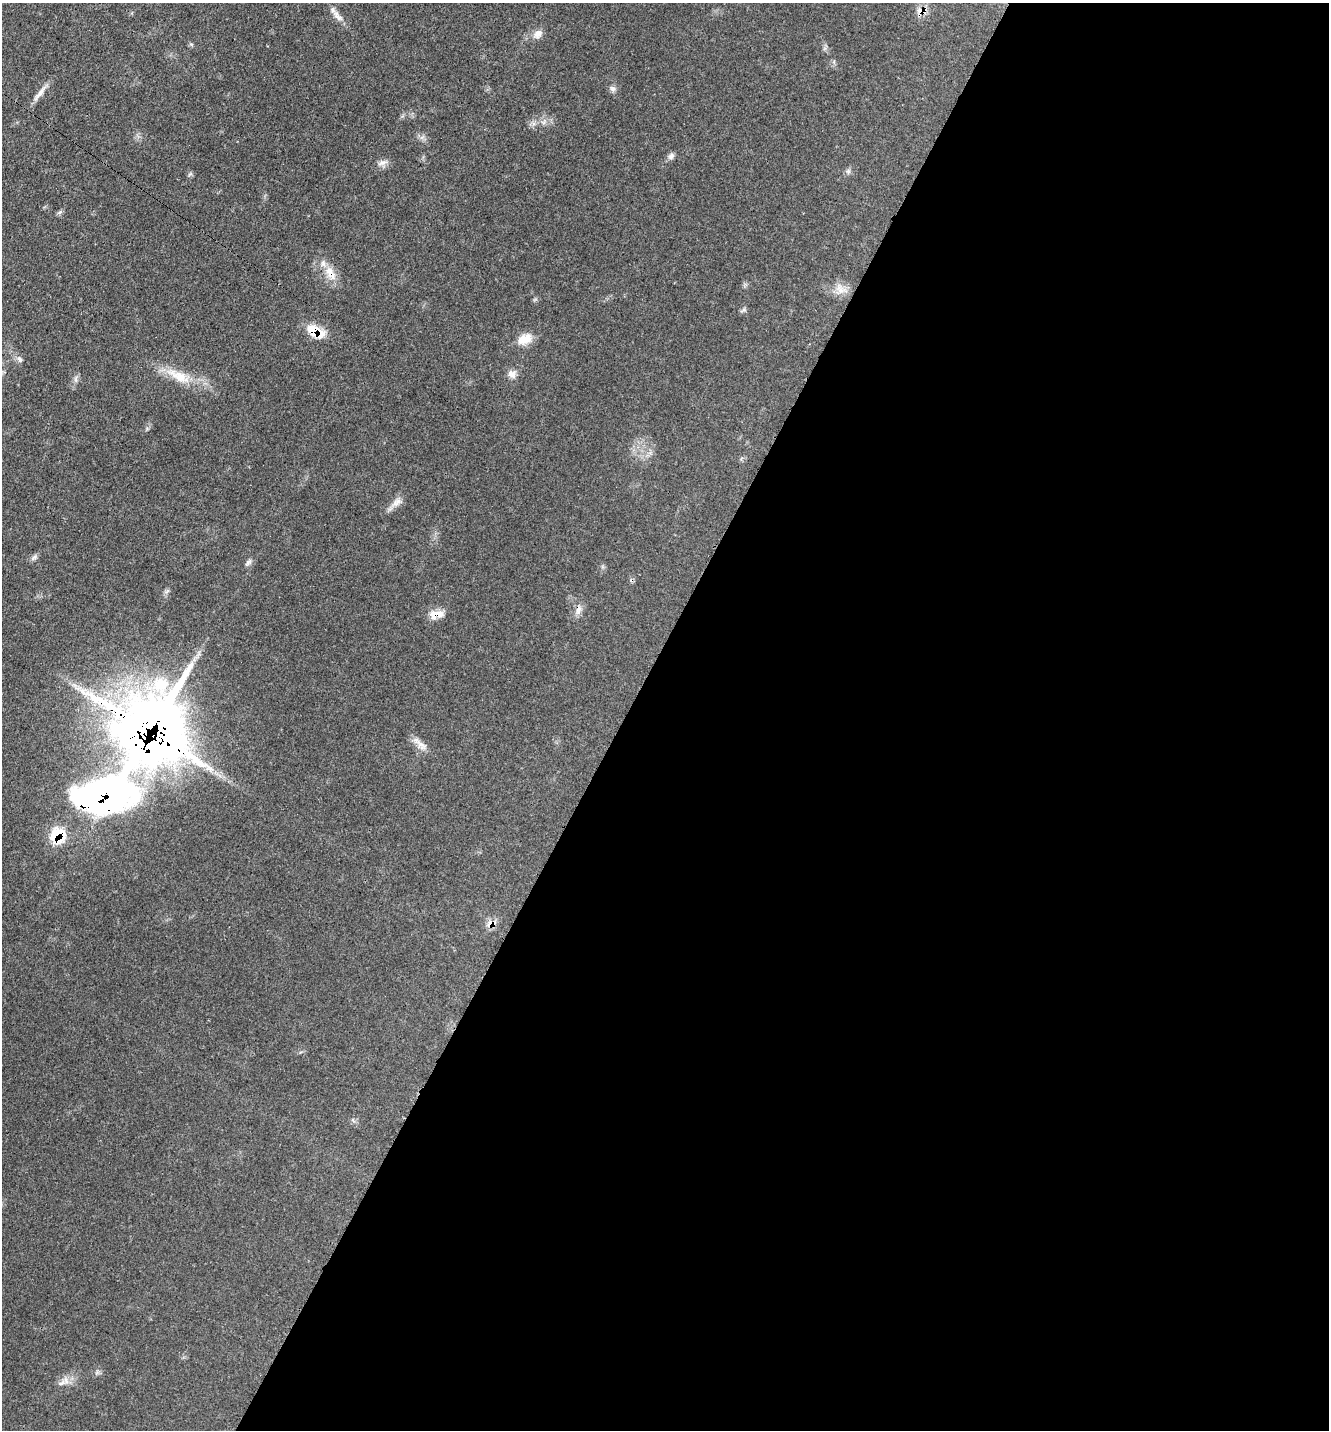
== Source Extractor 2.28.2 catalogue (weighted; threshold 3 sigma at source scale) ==
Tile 12 of 4 x 4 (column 4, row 3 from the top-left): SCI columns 4216-5542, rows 1528-2955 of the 5919 x 5911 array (HDU 1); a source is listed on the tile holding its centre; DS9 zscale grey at full resolution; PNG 1331 x 1432 px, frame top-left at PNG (2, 3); no overlay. Shown black and unused: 53% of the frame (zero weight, under 3 of 4 exposures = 9% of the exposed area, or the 3 px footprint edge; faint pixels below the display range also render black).
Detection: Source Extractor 2.28.2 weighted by HDU 2 'WHT'; one run over the whole footprint, this tile lists its part. Background 0.0616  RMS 0.0036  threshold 0.0161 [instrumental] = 3 sigma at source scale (4.5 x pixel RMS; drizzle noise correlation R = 1.50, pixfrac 1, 0.05/0.05 arcsec/px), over >= 5 px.
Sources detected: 30; all 30 listed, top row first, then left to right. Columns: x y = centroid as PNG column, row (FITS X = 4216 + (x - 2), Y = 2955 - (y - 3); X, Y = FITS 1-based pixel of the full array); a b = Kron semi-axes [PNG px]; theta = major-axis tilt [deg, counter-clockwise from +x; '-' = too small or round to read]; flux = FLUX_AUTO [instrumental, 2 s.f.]
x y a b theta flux
922 10 11 7 -2 3.2
337 16 23 7 -46 2.8
538 34 14 9 39 2.6
191 44 6 4 -18 0.51
613 89 9 7 -32 1.2
40 93 29 6 51 2.9
671 156 9 7 52 1.3
383 162 16 7 18 1.9
848 171 6 6 - 0.84
190 174 7 4 36 0.56
330 273 23 10 -55 5.4
840 289 20 14 -33 4.5
743 310 11 3 31 0.58
315 332 21 11 -28 9.1
525 339 19 12 25 5.3
20 359 10 6 -58 1.2
512 374 12 9 -30 2.3
179 376 43 14 -26 11
76 379 9 4 82 0.98
396 502 19 9 35 2.8
34 557 7 6 - 0.97
248 563 10 6 43 1.1
578 610 15 6 70 2
436 614 18 10 13 4.3
149 731 38 37 - 900
421 745 23 8 -39 3.2
105 794 64 37 16 170
58 835 14 13 - 14
491 923 13 9 17 3.1
62 1383 11 5 37 1.6
Overlapping masked pixels (flux is a lower limit): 9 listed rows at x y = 922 10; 330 273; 315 332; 578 610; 436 614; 149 731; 105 794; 58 835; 491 923